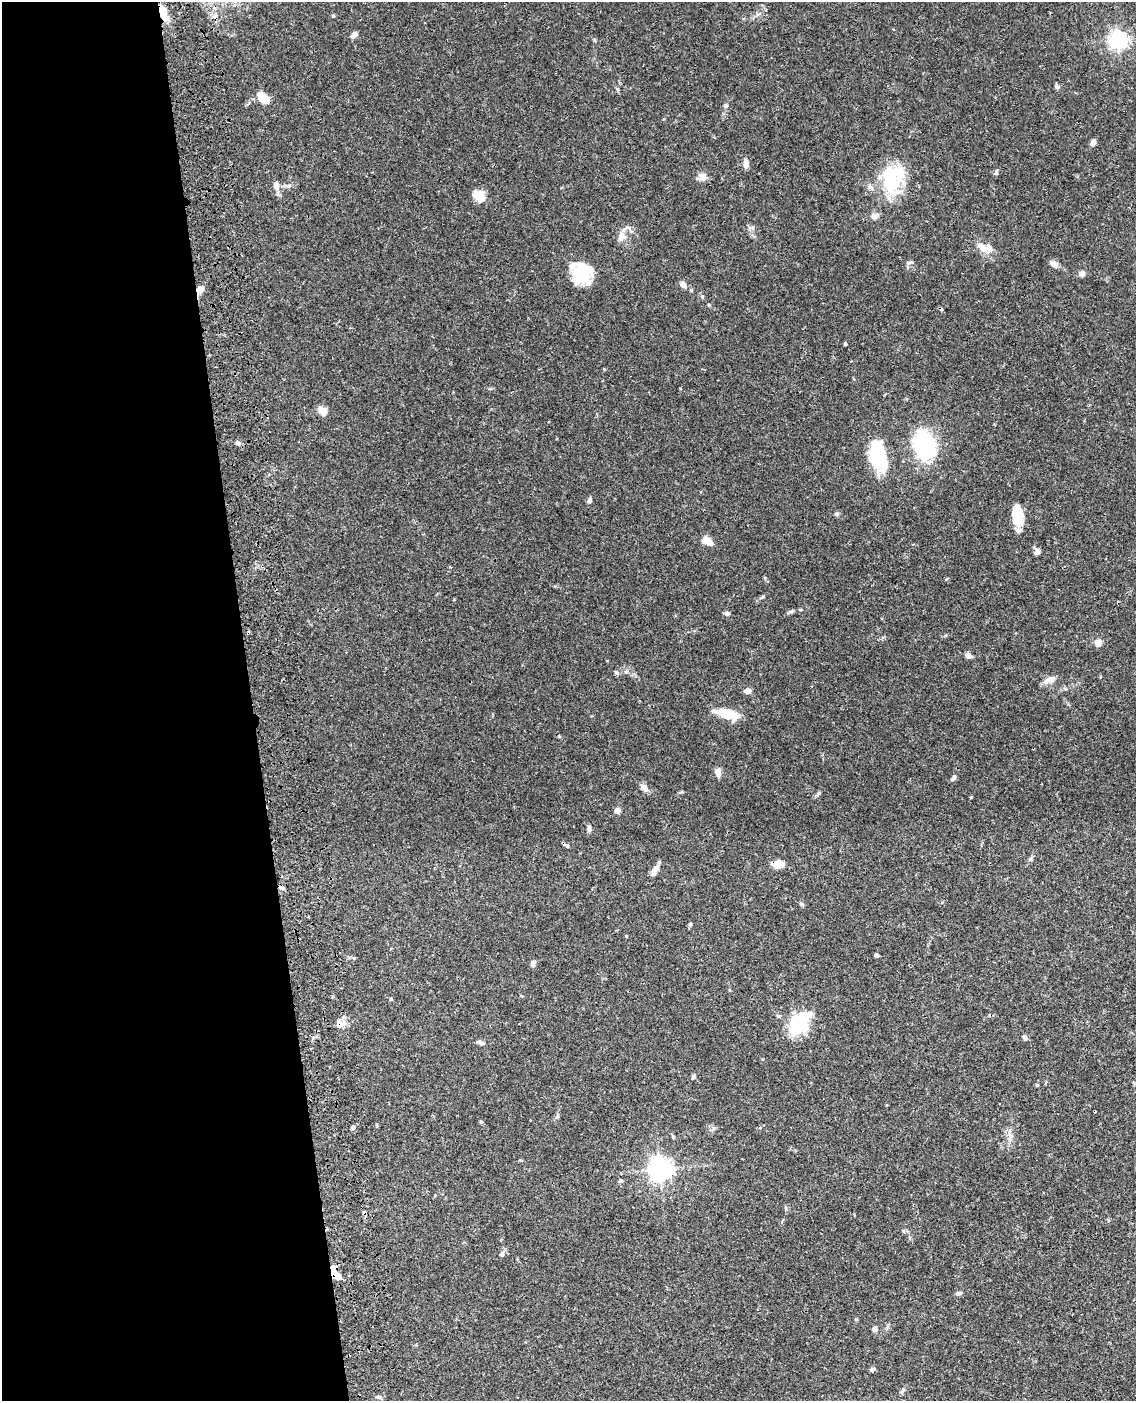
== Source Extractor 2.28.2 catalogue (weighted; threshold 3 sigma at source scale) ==
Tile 5 of 4 x 3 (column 1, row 2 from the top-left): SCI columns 119-1252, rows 1653-3051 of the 4770 x 4604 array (HDU 1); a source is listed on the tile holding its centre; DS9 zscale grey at full resolution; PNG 1138 x 1403 px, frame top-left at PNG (2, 2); no overlay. Shown black and unused: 22% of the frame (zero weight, under 3 of 4 exposures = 6% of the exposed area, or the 3 px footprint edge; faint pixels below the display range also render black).
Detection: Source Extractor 2.28.2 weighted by HDU 2 'WHT'; one run over the whole footprint, this tile lists its part. Background 0.0574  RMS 0.003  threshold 0.0137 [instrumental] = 3 sigma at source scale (4.5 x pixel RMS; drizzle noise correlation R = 1.50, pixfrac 1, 0.05/0.05 arcsec/px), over >= 5 px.
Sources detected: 91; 4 inside a brighter object's white glare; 2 cosmic-ray / hot-pixel residue — not listed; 6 inside a brighter listed object's ellipse — not listed separately; the other 79 listed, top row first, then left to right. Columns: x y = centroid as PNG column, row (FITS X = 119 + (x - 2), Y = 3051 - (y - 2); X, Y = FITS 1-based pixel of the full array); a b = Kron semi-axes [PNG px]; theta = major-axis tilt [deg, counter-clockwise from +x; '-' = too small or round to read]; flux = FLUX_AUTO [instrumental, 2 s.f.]
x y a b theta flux
164 15 17 10 -62 3.4
333 16 5 3 - 0.34
354 34 8 5 32 1.1
1118 40 6 6 - 120
1057 87 6 5 - 0.71
263 97 14 9 -39 5.1
725 106 7 6 - 0.62
1093 142 7 5 65 1.5
746 164 9 6 -85 1.9
996 173 6 5 - 0.47
703 177 10 8 -61 1.9
891 180 43 23 83 17
276 186 10 7 -85 1.7
479 196 13 11 -48 3.8
874 216 10 8 9 1.3
621 237 14 8 62 1.9
983 248 16 8 -35 2.9
1054 264 12 7 -32 1.3
581 272 24 22 -65 11
1082 274 8 7 - 0.87
683 285 10 6 -49 1.4
200 289 10 7 19 1.6
709 305 5 3 - 0.26
845 344 4 3 - 0.43
322 411 13 8 -41 2
238 443 7 5 -28 0.81
924 445 22 15 -73 39
877 456 31 18 -68 15
589 501 5 4 - 1.1
837 514 5 5 - 0.6
1015 514 25 10 -54 4.3
707 541 13 7 -28 3
1037 551 9 7 -82 0.93
791 611 8 4 18 0.59
727 613 6 5 - 0.84
1098 642 7 7 - 2.1
968 656 6 5 - 1.6
626 672 7 5 62 0.66
616 673 7 5 -41 0.55
1049 680 18 6 23 1.7
747 691 7 6 - 1.6
724 713 29 14 -18 5.2
559 736 4 4 - 0.28
718 772 5 4 - 5
953 778 9 5 50 0.76
644 787 10 7 -42 1.9
818 794 8 4 54 0.52
971 797 4 3 - 0.26
617 811 4 4 - 4.1
589 828 8 5 -89 0.71
566 845 10 3 -20 0.51
1030 859 6 5 - 0.53
778 864 12 7 -4 4
655 870 15 6 63 1.9
281 888 8 5 -36 0.72
801 904 6 4 -29 0.44
690 924 5 4 - 0.51
877 955 4 4 - 1.2
354 958 5 4 - 0.3
533 963 8 5 64 0.85
390 999 5 3 - 0.3
778 1016 5 4 - 0.43
800 1023 31 21 55 13
339 1024 10 9 - 1.7
1024 1037 7 5 -65 0.61
479 1042 10 5 0 0.84
693 1077 7 4 69 0.5
1037 1085 5 3 - 0.28
377 1125 5 3 - 0.24
353 1128 5 5 - 0.55
1010 1137 16 6 88 1.7
660 1169 8 8 - 180
621 1181 6 5 - 0.57
501 1254 6 5 - 0.74
337 1276 10 7 -52 2.9
959 1293 9 5 6 0.64
874 1328 6 6 - 0.7
872 1370 7 5 41 0.63
378 1397 5 5 - 0.52
Overlapping masked pixels (flux is a lower limit): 6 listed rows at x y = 164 15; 200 289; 778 864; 281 888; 339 1024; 337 1276
Unlisted compact peaks at least as high as the median listed source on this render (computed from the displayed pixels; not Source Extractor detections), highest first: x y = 617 89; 763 596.